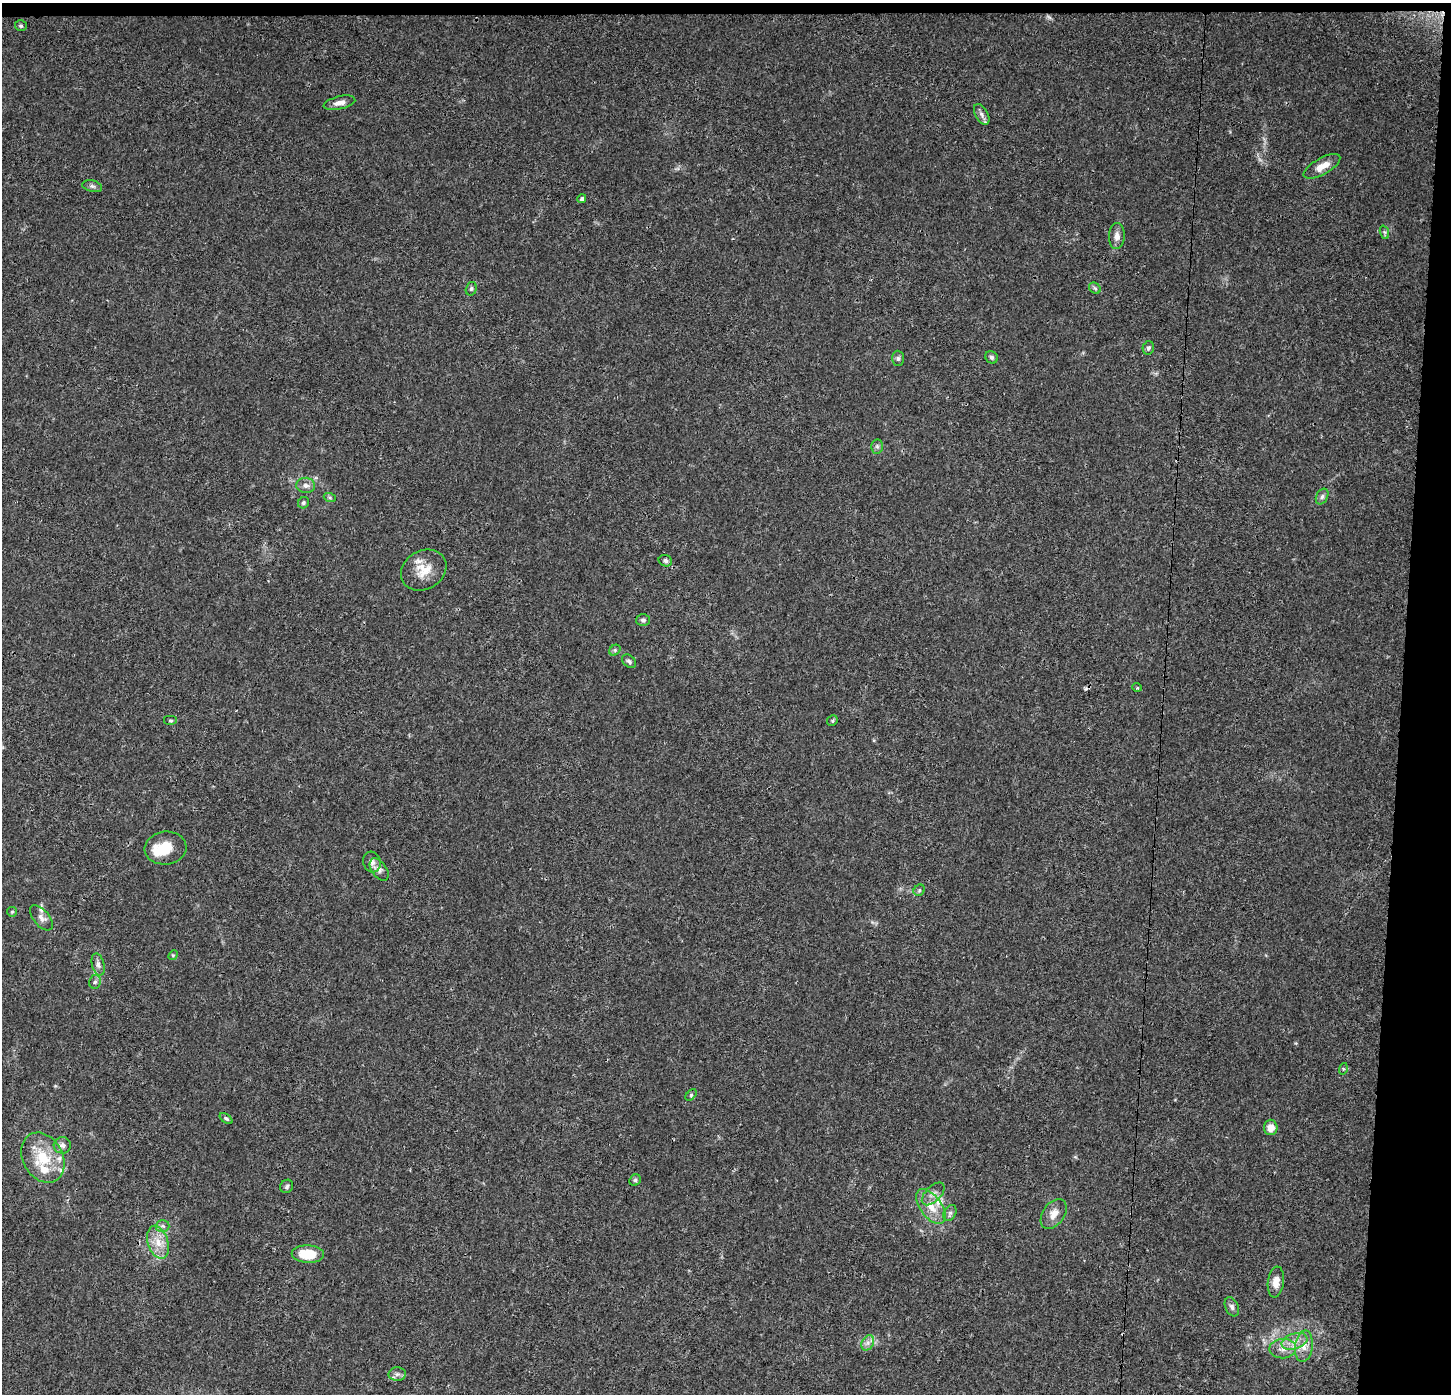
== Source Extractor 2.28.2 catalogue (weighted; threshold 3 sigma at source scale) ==
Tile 3 of 3 x 3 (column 3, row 1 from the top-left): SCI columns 2906-4354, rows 2996-4387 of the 4354 x 4601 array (HDU 1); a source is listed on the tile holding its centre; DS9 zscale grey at full resolution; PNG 1453 x 1396 px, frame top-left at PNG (2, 3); each listed source drawn as its Kron ellipse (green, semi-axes under 4 px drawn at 4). Shown black and unused: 4% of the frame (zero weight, under 3 of 4 exposures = <1% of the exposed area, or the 3 px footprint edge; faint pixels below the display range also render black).
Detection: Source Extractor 2.28.2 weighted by HDU 2 'WHT'; one run over the whole footprint, this tile lists its part. Background 0.0374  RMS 0.0038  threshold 0.0172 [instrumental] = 3 sigma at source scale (4.5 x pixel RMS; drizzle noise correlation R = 1.50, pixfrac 1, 0.0396/0.0396 arcsec/px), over >= 5 px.
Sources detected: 62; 1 inside a brighter object's white glare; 1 cosmic-ray / hot-pixel residue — neither listed nor drawn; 3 inside a brighter listed object's ellipse — not listed separately; the other 57 listed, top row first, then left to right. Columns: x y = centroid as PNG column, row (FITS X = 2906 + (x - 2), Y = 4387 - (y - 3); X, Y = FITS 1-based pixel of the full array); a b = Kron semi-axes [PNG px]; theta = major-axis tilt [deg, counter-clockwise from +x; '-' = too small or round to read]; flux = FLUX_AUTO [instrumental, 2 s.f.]
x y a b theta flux
21 26 6 5 - 0.64
339 103 16 6 13 2.4
982 114 11 6 -61 1.6
1322 166 20 8 29 4.3
92 186 10 5 -14 0.96
582 199 4 4 - 0.84
1384 232 7 4 -70 0.71
1117 236 13 8 88 2.4
1095 288 6 5 - 0.72
471 289 7 5 74 0.78
1148 348 7 5 77 0.88
992 357 6 6 - 0.91
898 358 8 6 -89 0.86
877 446 7 6 - 0.88
306 485 9 7 -3 1.7
1322 496 8 5 63 1.1
330 498 6 4 -19 0.6
303 503 6 5 - 0.69
665 561 7 5 -23 1.1
424 570 24 19 31 7.8
643 620 7 6 - 0.91
615 650 6 5 - 0.62
629 661 8 5 -40 0.85
1137 687 5 3 - 0.41
171 721 7 5 0 0.63
832 721 5 5 - 0.53
166 848 21 16 6 7.9
372 862 10 8 -74 1.8
379 870 12 7 -55 1.8
919 890 6 5 - 0.6
12 912 5 4 - 0.5
41 918 15 8 -50 2
173 955 5 4 - 0.43
98 965 11 6 -76 1.6
95 982 7 6 - 0.86
1343 1069 6 4 74 0.47
691 1095 7 4 47 0.52
226 1119 7 4 -37 0.67
1271 1127 8 7 - 3.7
62 1145 8 8 - 1.5
43 1158 26 20 -61 14
635 1180 6 5 - 0.66
287 1186 7 6 - 0.94
933 1194 14 7 45 2.3
931 1207 20 10 -53 6.1
950 1213 8 6 63 1.1
1054 1214 16 11 55 4
163 1226 7 6 - 0.99
158 1242 17 10 -72 5.3
308 1254 16 9 -2 9.9
1276 1282 15 8 83 3.8
1232 1307 10 6 -66 1.2
1295 1341 13 7 17 3.5
868 1343 8 6 61 1.5
1304 1346 16 8 82 3.7
1283 1349 13 9 2 3.7
397 1374 8 7 - 1.3